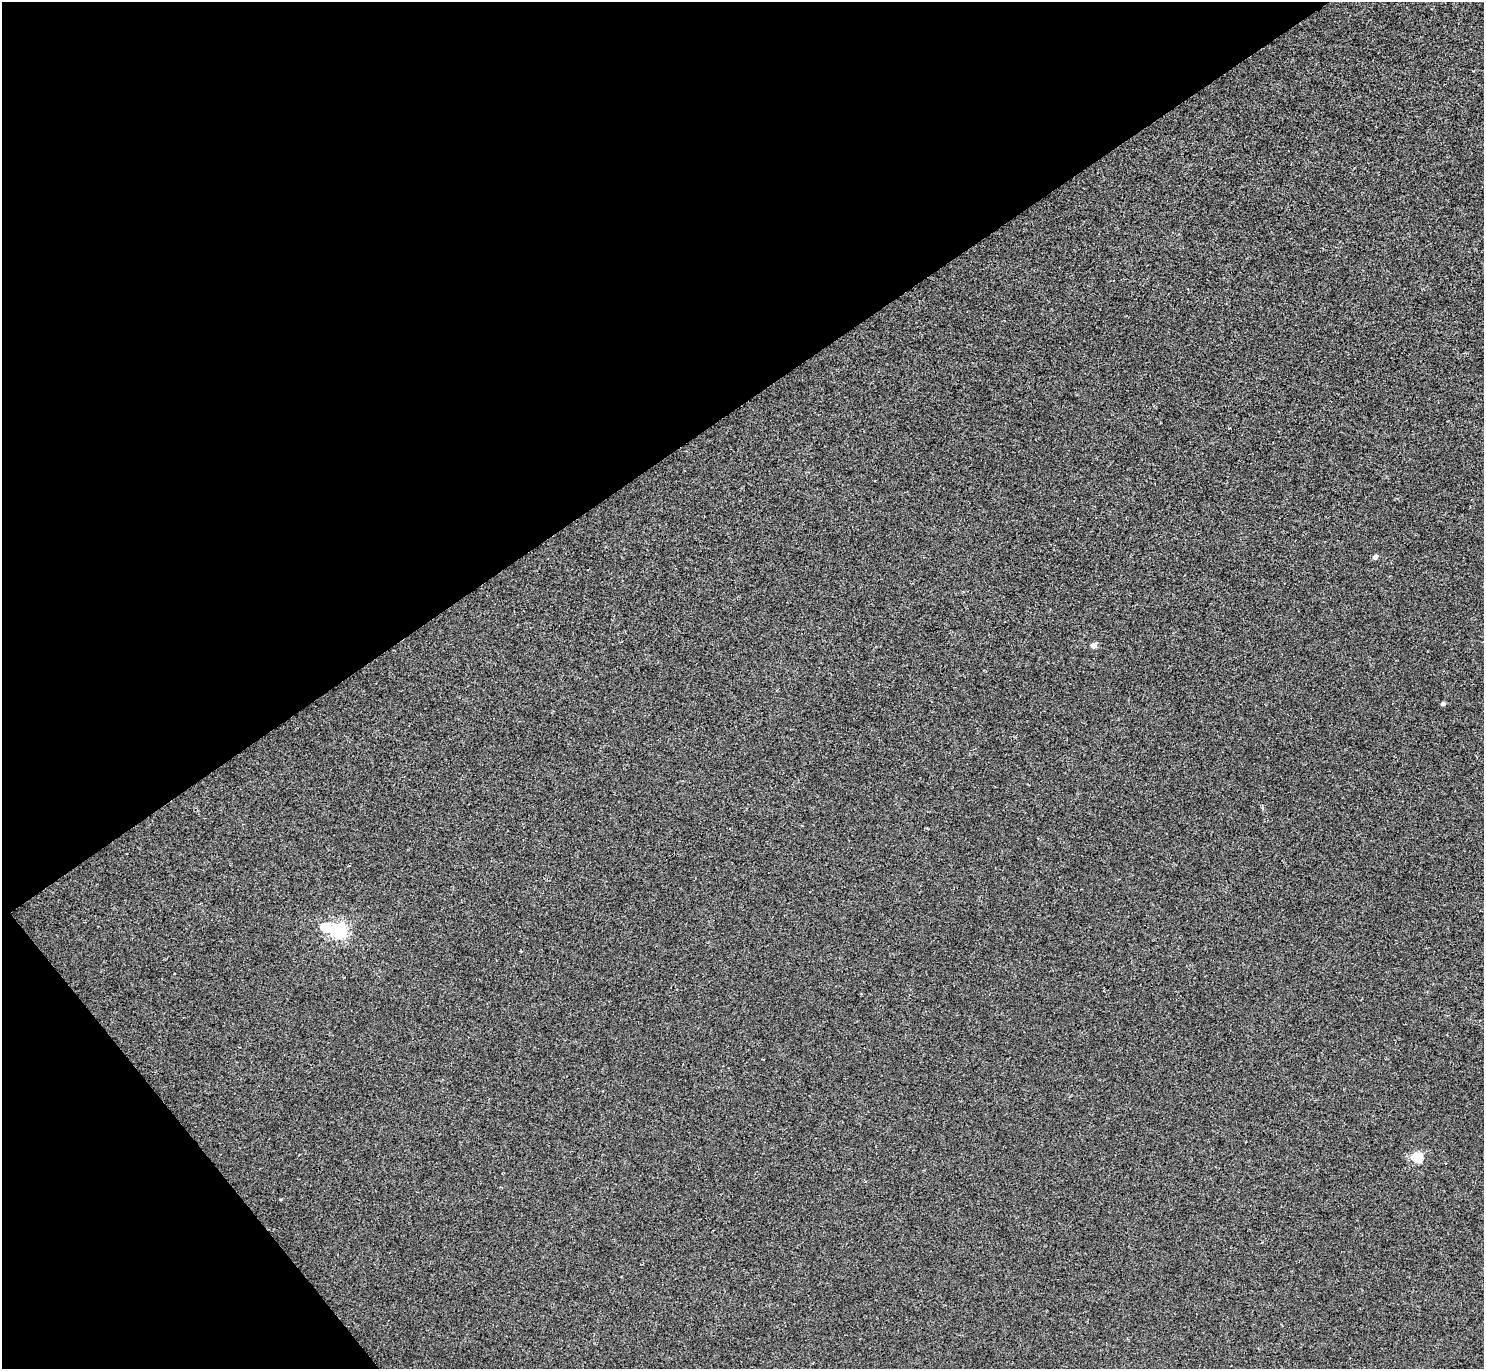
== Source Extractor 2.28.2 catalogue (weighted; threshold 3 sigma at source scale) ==
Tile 5 of 4 x 4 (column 1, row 2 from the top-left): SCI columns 1-1482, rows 2896-4262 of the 5932 x 5928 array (HDU 1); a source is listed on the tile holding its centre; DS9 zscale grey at full resolution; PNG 1486 x 1371 px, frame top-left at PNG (2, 2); no overlay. Shown black and unused: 34% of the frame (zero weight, under 2 of 3 exposures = <1% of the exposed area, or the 3 px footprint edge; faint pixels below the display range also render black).
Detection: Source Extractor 2.28.2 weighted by HDU 2 'WHT'; one run over the whole footprint, this tile lists its part. Background 8.60e-04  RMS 0.0049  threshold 0.0222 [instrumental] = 3 sigma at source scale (4.5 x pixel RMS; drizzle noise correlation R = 1.50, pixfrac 1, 0.05/0.05 arcsec/px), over >= 5 px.
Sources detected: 5; all 5 listed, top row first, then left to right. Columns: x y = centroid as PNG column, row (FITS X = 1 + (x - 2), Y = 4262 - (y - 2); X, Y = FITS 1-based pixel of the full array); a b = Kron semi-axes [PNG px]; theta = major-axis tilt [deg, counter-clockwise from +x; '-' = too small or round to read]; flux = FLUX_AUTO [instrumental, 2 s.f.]
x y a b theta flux
1375 557 4 4 - 2.6
1094 645 4 4 - 5.1
1443 704 4 4 - 1.3
339 930 10 6 -12 150
1418 1157 5 5 - 24